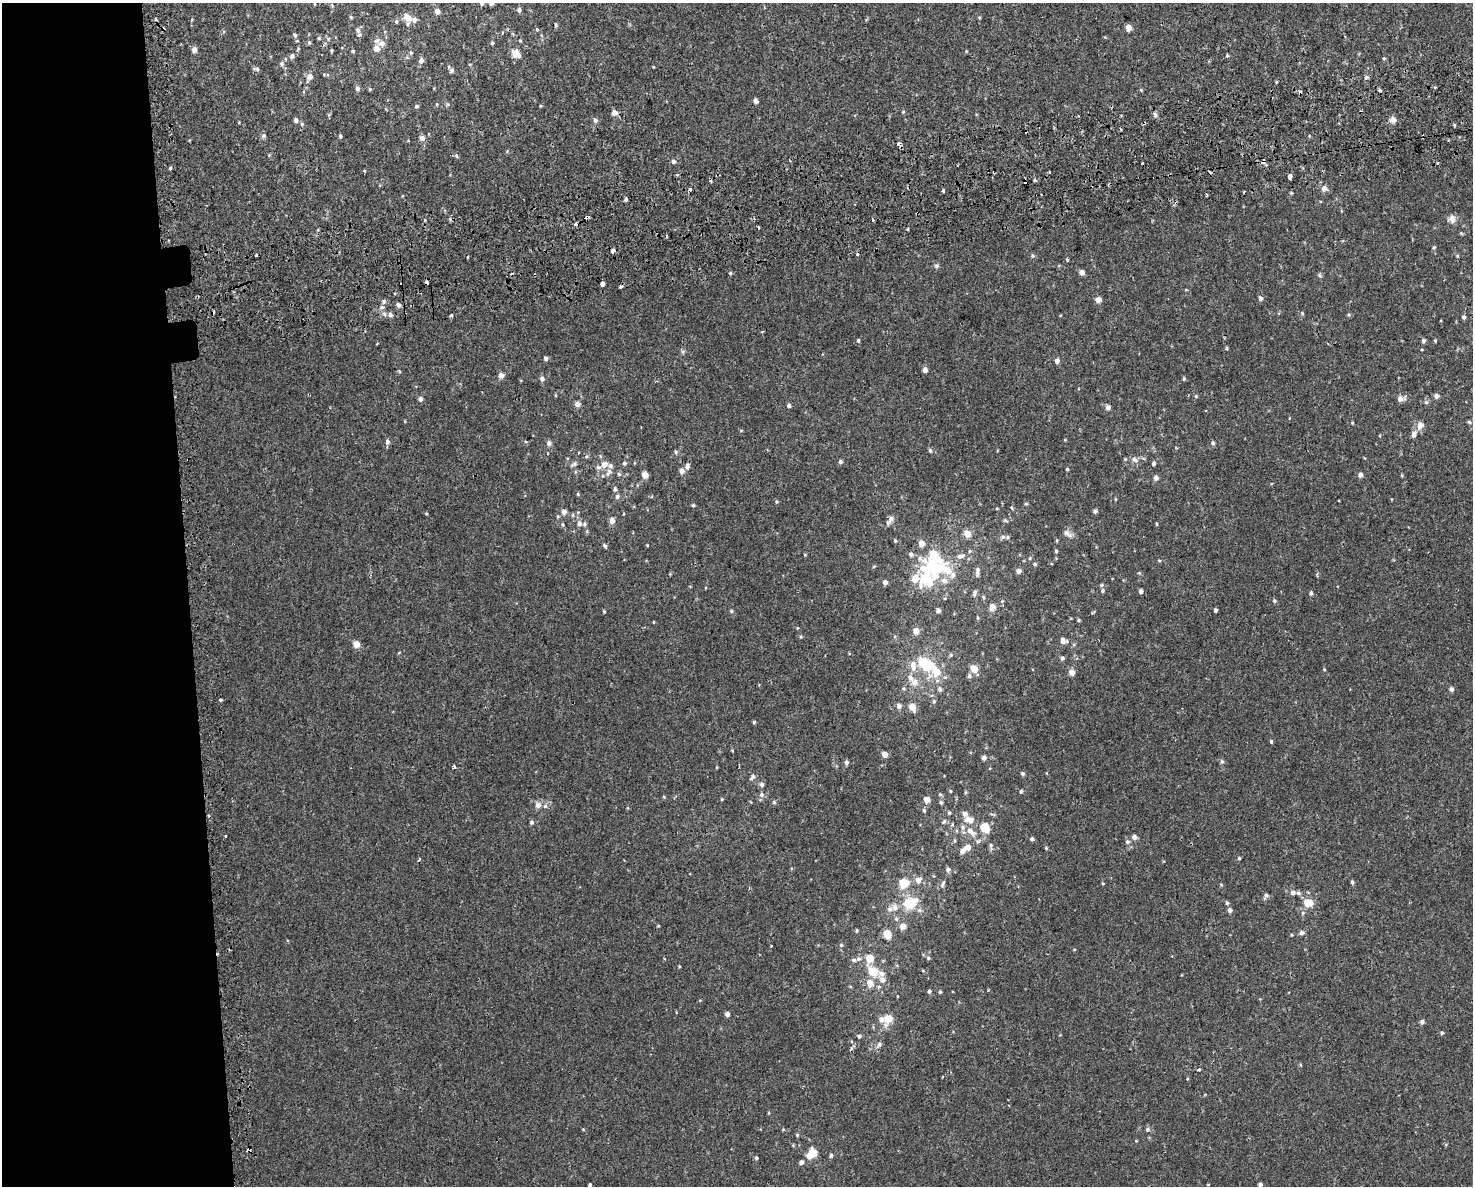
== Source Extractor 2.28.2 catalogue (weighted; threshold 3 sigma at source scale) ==
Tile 7 of 3 x 4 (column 1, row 3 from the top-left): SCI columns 94-1564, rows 1223-2406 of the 4556 x 4811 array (HDU 1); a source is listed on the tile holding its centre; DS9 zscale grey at full resolution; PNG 1475 x 1188 px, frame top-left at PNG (2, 3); no overlay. Shown black and unused: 13% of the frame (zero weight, under 2 of 3 exposures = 3% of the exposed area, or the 3 px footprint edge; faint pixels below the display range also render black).
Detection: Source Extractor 2.28.2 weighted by HDU 2 'WHT'; one run over the whole footprint, this tile lists its part. Background 5.66e-04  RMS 0.0026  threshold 0.0117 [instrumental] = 3 sigma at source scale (4.5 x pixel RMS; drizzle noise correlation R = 1.50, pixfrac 1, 0.0396/0.0396 arcsec/px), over >= 5 px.
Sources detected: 323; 2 inside a brighter object's white glare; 20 cosmic-ray / hot-pixel residue — not listed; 21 inside a brighter listed object's ellipse — not listed separately; the other 280 listed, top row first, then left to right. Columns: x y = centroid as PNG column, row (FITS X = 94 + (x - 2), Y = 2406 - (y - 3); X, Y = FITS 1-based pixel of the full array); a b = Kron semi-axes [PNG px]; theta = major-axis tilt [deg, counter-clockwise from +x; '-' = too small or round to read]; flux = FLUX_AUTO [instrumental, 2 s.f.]
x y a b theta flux
491 3 5 5 - 0.99
314 4 5 3 - 0.21
519 10 5 4 - 0.72
437 11 5 4 - 1.3
351 17 5 4 - 0.28
408 18 11 8 -40 2.3
396 21 5 4 - 0.41
556 25 6 3 -89 0.29
1128 27 5 4 - 2.5
537 29 5 4 - 0.3
358 30 9 6 -70 0.82
295 35 5 4 - 0.43
319 38 4 4 - 0.27
520 40 4 3 - 0.23
309 43 5 5 - 0.32
382 43 9 8 - 1.5
492 43 4 4 - 0.39
376 48 7 6 - 1.6
194 50 5 5 - 1.3
331 50 3 3 - 0.29
353 51 4 4 - 0.29
966 51 4 4 - 0.2
411 53 5 4 - 0.34
516 53 6 5 - 4.2
1227 55 4 3 - 0.38
292 56 7 6 - 0.71
1384 58 5 4 - 0.29
421 61 6 6 - 0.79
282 64 6 6 - 0.63
256 69 8 4 -10 0.51
451 70 5 5 - 0.57
310 76 8 7 - 1.2
1366 77 5 5 - 0.62
1276 82 4 3 - 0.22
357 88 6 5 - 0.6
370 89 4 4 - 0.3
1380 90 4 3 - 0.55
755 101 4 4 - 1.1
437 104 4 4 - 0.23
416 106 5 4 - 0.39
903 112 5 4 - 0.23
614 113 6 5 - 1.4
296 120 6 5 - 0.62
595 120 6 5 - 0.72
1393 120 8 7 - 1.1
302 124 5 5 - 0.36
1454 125 5 3 - 0.26
264 135 7 5 45 0.63
340 136 4 4 - 0.37
422 138 7 7 - 0.9
899 144 4 3 - 21
456 156 6 5 - 0.42
673 161 5 5 - 0.74
1263 161 4 3 - 4
1438 162 3 2 - 0.24
1142 163 3 3 - 0.76
170 168 4 3 - 0.92
364 171 3 3 - 0.62
677 175 3 3 - 0.61
1290 177 5 3 - 5.9
1034 180 4 3 - 0.44
1324 188 6 6 - 1.4
690 189 5 3 - 0.64
943 191 4 3 - 2
1207 196 4 2 - 0.32
626 199 4 3 - 0.57
587 217 5 3 - 4.9
1452 219 11 8 -83 1.3
576 224 3 3 - 1.6
907 229 3 2 - 0.39
1434 247 4 4 - 0.29
613 251 3 3 - 5.5
256 255 3 3 - 0.9
1033 256 5 5 - 0.37
1457 256 4 3 - 0.22
1067 260 3 3 - 0.55
937 266 7 5 22 0.48
1082 272 4 4 - 1.7
730 273 5 4 - 0.31
1319 275 6 4 -46 0.38
602 284 3 3 - 47
621 287 4 3 - 0.95
1260 298 5 5 - 0.79
1098 300 5 5 - 1.7
384 302 5 5 - 0.56
398 305 6 5 - 0.82
1302 313 5 5 - 0.32
390 315 6 6 - 0.81
451 315 4 4 - 0.41
1464 317 5 4 - 0.55
858 340 5 4 - 0.38
1423 341 5 4 - 0.55
1435 341 4 3 - 0.27
377 343 3 2 - 0.25
1227 348 5 3 - 0.27
546 358 4 4 - 0.66
1057 361 5 5 - 1
925 370 5 5 - 1.2
501 376 5 5 - 1.5
542 379 6 5 - 0.84
1184 379 5 4 - 0.29
1196 396 5 4 - 0.3
1436 396 5 5 - 0.83
421 399 6 5 - 0.67
1400 399 8 6 4 1.3
1426 402 5 4 - 0.39
577 404 5 5 - 1.5
789 406 5 4 - 0.5
1108 407 5 5 - 0.91
1205 410 3 2 - 0.28
1469 422 5 4 - 0.34
1352 423 4 3 - 0.19
1420 425 10 8 75 1.7
1414 434 7 6 - 1.1
387 442 4 3 - 1.6
549 443 7 6 - 0.73
1213 443 5 5 - 0.51
930 450 5 4 - 0.37
676 452 5 5 - 0.4
1135 460 9 6 -33 0.95
840 462 5 5 - 0.48
624 463 5 5 - 0.45
1153 463 5 4 - 0.51
574 464 10 5 24 0.6
604 464 6 6 - 1.8
610 466 7 6 - 0.78
687 466 7 5 77 0.82
598 467 8 5 -16 0.66
1067 469 3 3 - 0.26
682 471 6 6 - 1.1
608 474 8 5 70 0.73
645 475 5 4 - 2.6
1360 475 5 5 - 0.89
1156 478 6 6 - 0.71
615 489 6 5 - 0.51
617 496 6 6 - 0.68
1115 499 4 3 - 0.23
776 502 4 3 - 0.25
1026 504 6 3 -17 0.26
693 505 4 4 - 0.33
997 508 4 3 - 0.22
1095 511 5 4 - 0.56
564 512 6 5 - 1.2
891 518 10 7 52 1
1005 520 5 5 - 0.37
612 521 6 5 - 1.5
579 524 6 6 - 0.94
1157 524 5 3 - 0.24
1066 533 10 8 -34 1.1
967 534 6 6 - 2.6
1003 537 6 5 - 0.62
895 541 5 4 - 0.35
921 543 5 5 - 2.5
605 545 7 4 -45 0.44
1056 551 4 4 - 0.34
911 554 6 6 - 0.66
805 555 5 3 - 0.2
960 556 12 6 12 1.3
1159 560 5 3 - 0.22
1035 564 5 4 - 0.41
874 566 5 3 - 0.23
936 567 25 24 - 17
1019 571 5 4 - 1.3
977 572 9 5 74 0.72
885 582 5 4 - 1.1
1102 585 5 4 - 0.39
1102 591 5 5 - 0.38
1141 591 4 4 - 0.85
975 593 8 5 77 0.56
1311 593 5 4 - 0.47
1274 601 6 5 - 0.38
992 607 6 5 - 1.8
938 610 4 4 - 0.92
1215 610 4 3 - 1.3
731 611 5 4 - 0.32
604 612 4 3 - 0.23
1079 620 4 4 - 0.28
653 622 4 2 - 0.16
797 628 4 3 - 0.18
916 631 6 6 - 1.7
801 637 5 4 - 0.28
1063 640 7 6 - 1.2
356 644 5 5 - 2.8
951 655 5 5 - 0.33
1062 658 5 5 - 0.5
924 663 12 8 -39 9.9
913 664 9 8 - 1.7
974 668 6 6 - 3.1
935 672 21 10 -74 5
1072 672 6 5 - 1.6
969 676 7 5 74 0.6
914 682 8 8 - 1.8
1451 689 5 5 - 0.63
221 700 3 3 - 1.1
934 701 6 5 - 0.36
899 706 6 6 - 1
912 707 8 7 - 2.3
754 722 4 4 - 0.34
1271 741 3 3 - 0.6
884 754 5 4 - 2
984 758 5 4 - 0.93
846 762 5 4 - 0.73
1222 762 6 5 - 0.47
454 767 3 3 - 1.4
1023 774 5 4 - 0.45
752 777 9 5 48 0.69
762 784 6 6 - 0.58
950 791 4 3 - 0.22
1021 791 4 4 - 0.41
940 794 5 4 - 0.31
761 795 7 6 - 0.71
722 799 5 3 - 0.23
927 800 5 5 - 2.2
774 802 5 5 - 0.34
941 802 5 4 - 0.41
538 805 7 7 - 1.6
924 810 6 4 -68 0.35
965 814 8 5 -54 1.2
971 821 10 7 60 1.3
531 822 5 5 - 0.5
944 822 6 5 - 0.46
985 826 11 8 40 2.6
971 831 16 8 -32 2.3
1134 837 7 6 - 0.79
1032 839 5 4 - 0.46
1127 842 6 5 - 0.6
991 845 7 5 -83 0.47
968 847 7 6 - 1.5
1046 848 4 4 - 0.24
1239 858 4 4 - 0.3
419 859 5 3 - 0.29
948 869 6 5 - 0.65
918 880 9 8 - 1.4
1352 882 5 4 - 0.42
904 883 5 5 - 8.1
1103 883 4 3 - 0.21
943 884 10 4 62 0.52
1221 884 5 3 - 0.21
1293 892 6 5 - 0.91
1298 893 7 5 -27 0.54
1266 895 6 5 - 0.48
910 903 18 12 24 6.4
1227 903 5 5 - 0.36
1308 903 6 6 - 5.5
890 909 8 6 28 0.87
1230 910 5 5 - 0.78
896 919 6 5 - 0.45
658 926 4 3 - 0.19
902 926 6 5 - 1.9
856 931 5 3 - 0.26
1301 933 6 6 - 0.71
887 934 10 7 -74 2.5
841 945 5 5 - 0.36
772 946 3 2 - 0.29
869 958 9 8 - 3.4
928 958 5 5 - 0.33
858 959 7 6 - 0.7
679 966 4 3 - 0.22
872 971 12 9 -13 4.2
882 980 8 8 - 1.4
870 983 8 7 - 2.4
879 987 6 5 - 0.49
929 991 5 4 - 0.47
940 992 5 4 - 0.31
727 1014 4 4 - 1
888 1019 8 8 - 3.2
1422 1022 5 5 - 0.66
1442 1033 3 3 - 0.66
859 1036 5 5 - 0.55
879 1044 7 6 - 0.69
1199 1070 3 3 - 3
1187 1079 3 3 - 0.44
1147 1129 5 5 - 0.5
249 1149 5 4 - 0.38
813 1153 8 6 42 5.1
831 1155 5 5 - 0.53
756 1158 4 4 - 0.41
801 1162 5 5 - 0.78
590 1185 3 3 - 8.4
1260 1185 5 4 - 0.59
Overlapping masked pixels (flux is a lower limit): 4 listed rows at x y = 899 144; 1263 161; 587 217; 249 1149
Isophote crosses this tile's border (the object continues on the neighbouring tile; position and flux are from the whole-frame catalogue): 2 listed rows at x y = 491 3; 590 1185